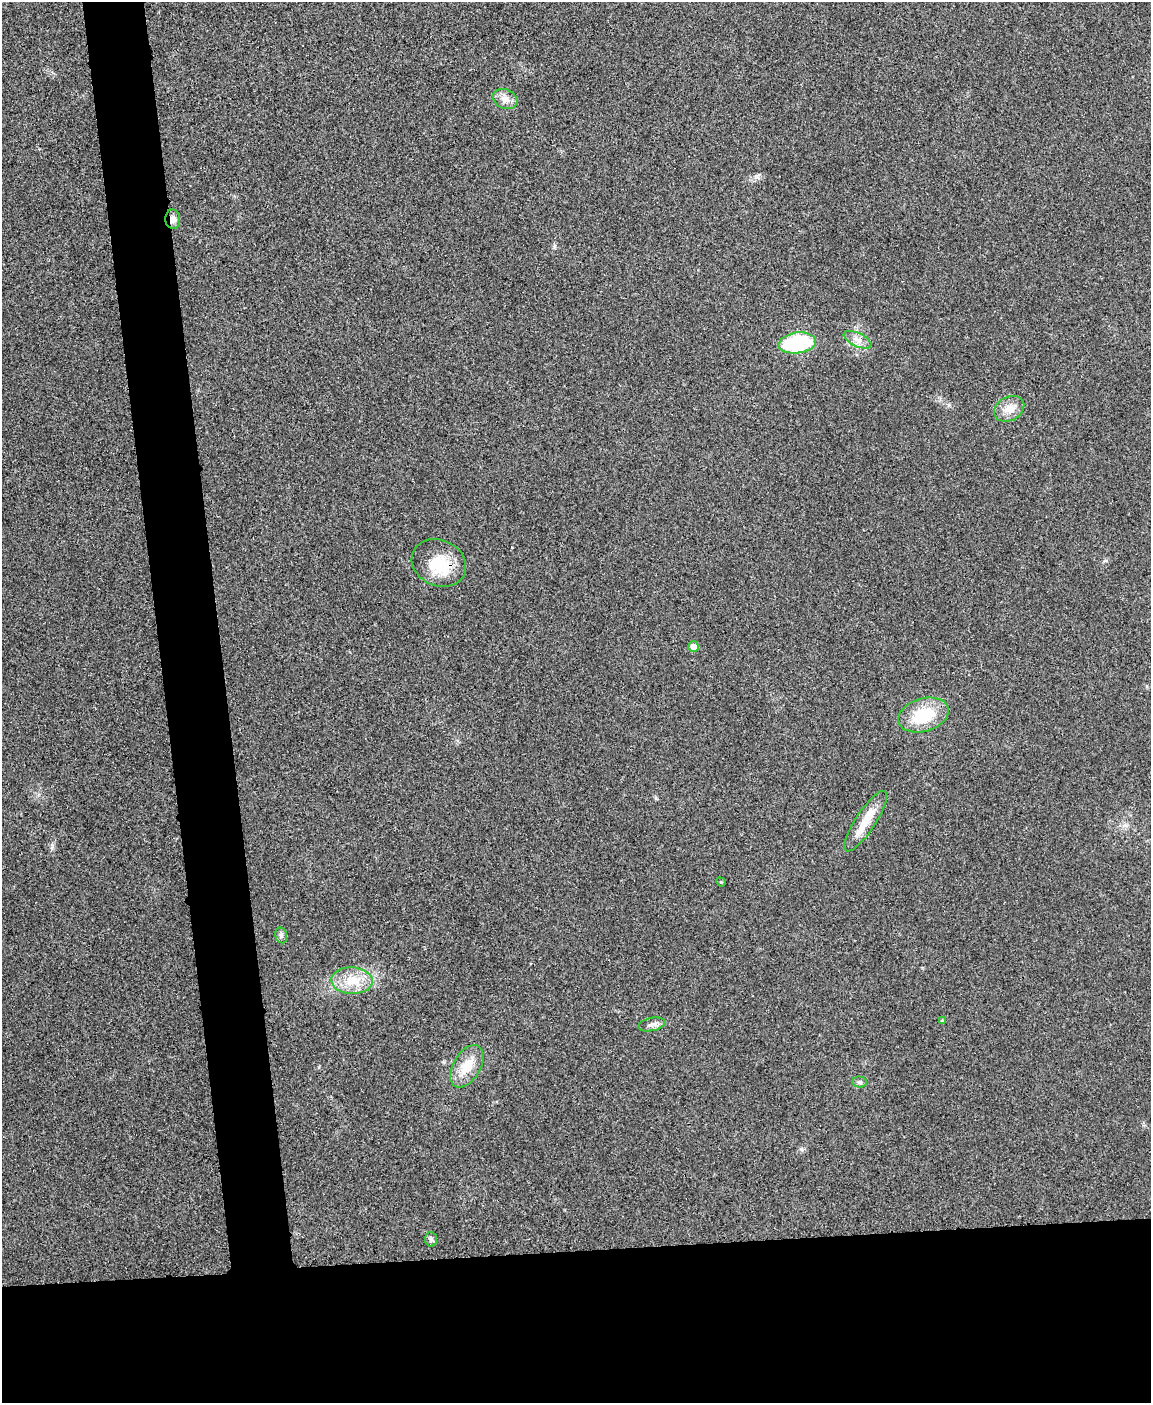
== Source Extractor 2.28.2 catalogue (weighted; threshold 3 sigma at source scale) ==
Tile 11 of 4 x 3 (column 3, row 3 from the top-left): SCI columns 2303-3451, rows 141-1541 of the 4603 x 4585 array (HDU 1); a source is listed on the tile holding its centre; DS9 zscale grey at full resolution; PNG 1153 x 1405 px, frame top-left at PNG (2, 2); each listed source drawn as its Kron ellipse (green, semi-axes under 4 px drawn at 4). Shown black and unused: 16% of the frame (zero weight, under 3 of 4 exposures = <1% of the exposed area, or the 3 px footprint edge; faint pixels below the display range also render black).
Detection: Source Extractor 2.28.2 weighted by HDU 2 'WHT'; one run over the whole footprint, this tile lists its part. Background 0.0333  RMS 0.0062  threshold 0.0278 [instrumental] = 3 sigma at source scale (4.5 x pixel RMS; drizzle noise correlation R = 1.50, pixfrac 1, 0.05/0.05 arcsec/px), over >= 5 px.
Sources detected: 17; all 17 listed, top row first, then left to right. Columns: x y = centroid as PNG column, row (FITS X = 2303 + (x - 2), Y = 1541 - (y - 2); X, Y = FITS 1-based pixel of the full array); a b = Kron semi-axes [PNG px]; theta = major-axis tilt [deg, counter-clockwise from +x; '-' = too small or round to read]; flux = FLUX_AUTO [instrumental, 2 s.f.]
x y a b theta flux
505 99 13 9 -24 4.6
173 219 10 7 -86 3
857 340 15 6 -25 3.9
797 343 19 10 7 53
1009 409 16 12 28 6.8
439 563 28 23 -24 22
693 646 5 5 - 3.6
923 715 26 16 16 25
866 821 35 10 57 12
721 882 5 4 - 0.57
281 935 8 6 -74 1.6
352 981 21 13 -2 13
942 1021 4 3 - 1.1
652 1024 13 6 12 2.9
467 1066 23 13 60 13
860 1082 7 5 -3 1.5
431 1239 7 5 -88 1.5
Overlapping masked pixels (flux is a lower limit): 2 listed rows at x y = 173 219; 439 563
Unlisted compact peaks at least as high as the median listed source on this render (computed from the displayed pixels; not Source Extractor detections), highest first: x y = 801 1149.